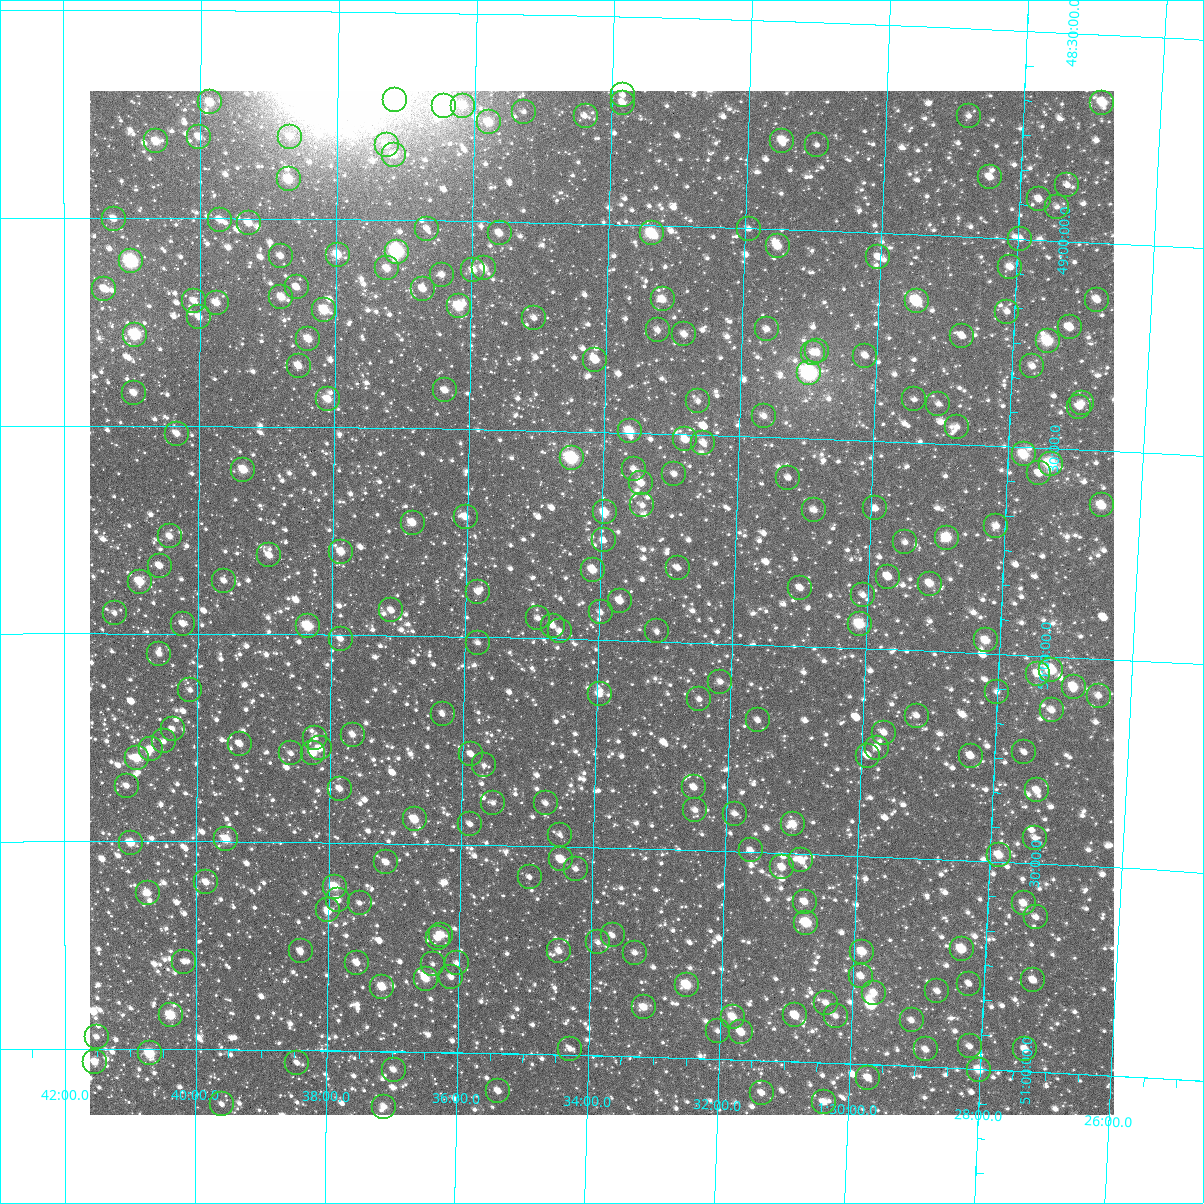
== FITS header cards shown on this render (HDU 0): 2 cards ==
NAXIS1  =                 1024
NAXIS2  =                 1024

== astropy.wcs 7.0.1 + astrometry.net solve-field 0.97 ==
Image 1024 x 1024 px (HDU 0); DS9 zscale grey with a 90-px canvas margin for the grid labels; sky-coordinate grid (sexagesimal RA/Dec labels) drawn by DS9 from the SOLVED WCS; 243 Tycho-2 reference stars matched to detected sources circled (green)
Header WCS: RA---TAN-SIP/DEC--TAN-SIP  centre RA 01:33:58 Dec +49:55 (23.49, +49.91 deg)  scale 8.66 arcsec/px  FOV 147.8' x 147.9'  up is +179 deg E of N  parity flipped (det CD > 0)
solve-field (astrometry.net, Tycho-2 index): VERIFIED the header's WCS against the Tycho-2 star catalogue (verified at 6 index scales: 6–243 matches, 0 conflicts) and refined it, rather than solving blind
Solved WCS: RA---TAN-SIP/DEC--TAN-SIP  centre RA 01:33:58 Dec +49:55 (23.49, +49.91 deg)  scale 8.66 arcsec/px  FOV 147.8' x 147.9'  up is +179 deg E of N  parity flipped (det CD > 0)
The solver's refit moves the header's centre by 0.28 arcsec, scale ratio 1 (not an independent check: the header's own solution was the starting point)
Tycho-2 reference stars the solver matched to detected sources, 243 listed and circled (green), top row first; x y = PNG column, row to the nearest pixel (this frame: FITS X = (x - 90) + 1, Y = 1024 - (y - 91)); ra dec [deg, ICRS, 3 dp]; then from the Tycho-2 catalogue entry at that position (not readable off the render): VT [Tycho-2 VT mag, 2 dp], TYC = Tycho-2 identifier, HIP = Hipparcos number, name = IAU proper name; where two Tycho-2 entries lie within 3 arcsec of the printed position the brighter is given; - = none
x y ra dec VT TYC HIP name
623 95 23.461 +48.688 11.32 3282-1096-1 - -
395 100 24.290 +48.712 8.85 3282-1298-1 7540 -
210 102 24.966 +48.722 9.28 3282-406-1 - -
623 103 23.461 +48.707 10.76 3282-748-1 - -
1102 103 21.714 +48.663 9.28 3269-378-1 - -
444 106 24.113 +48.723 6.35 3282-2270-1 7493 -
463 106 24.043 +48.722 10.25 3282-366-1 - -
524 112 23.820 +48.734 11.22 3282-62-1 - -
586 116 23.595 +48.741 10.97 3282-70-1 - -
969 116 22.198 +48.709 11.33 3269-779-1 - -
489 122 23.948 +48.761 9.53 3286-216-1 - -
199 137 25.006 +48.805 10.25 3286-516-1 - -
290 137 24.672 +48.803 10.81 3286-342-1 - -
156 141 25.161 +48.816 9.41 3286-288-1 - -
782 141 22.875 +48.787 9.71 3286-2289-1 - -
387 145 24.319 +48.819 10.41 3286-528-1 - -
817 145 22.747 +48.794 11.61 3286-2295-1 - -
394 155 24.291 +48.844 10.53 3286-87-1 - -
990 177 22.112 +48.855 10.35 3273-1336-1 - -
289 179 24.676 +48.905 9.03 3286-627-1 - -
1067 185 21.828 +48.866 11.22 3273-1293-1 - -
1039 199 21.929 +48.903 10.72 3273-858-1 - -
1057 207 21.861 +48.918 11.36 3273-1224-1 - -
114 219 25.315 +49.002 10.28 3287-1014-1 - -
220 220 24.926 +49.004 10.02 3286-2033-1 - -
249 223 24.820 +49.011 9.97 3286-1825-1 - -
427 229 24.167 +49.019 11.33 3286-1991-1 - -
749 229 22.987 +49.001 11.58 3286-1873-1 - -
500 233 23.900 +49.027 10.27 3286-1981-1 - -
652 233 23.342 +49.019 8.65 3286-1841-1 - -
1020 239 21.990 +49.000 10.68 3273-1213-1 - -
778 246 22.879 +49.040 9.50 3286-2132-1 - -
397 252 24.276 +49.076 7.62 3286-1551-1 7536 -
338 255 24.493 +49.085 9.48 3286-1765-1 - -
281 256 24.703 +49.089 10.51 3286-1669-1 - -
878 257 22.508 +49.058 11.01 3286-2221-1 - -
131 261 25.253 +49.104 7.46 3286-1823-1 7855 -
1010 267 22.022 +49.069 10.26 3273-988-1 - -
387 268 24.312 +49.117 9.82 3286-1795-1 - -
484 268 23.955 +49.112 9.99 3286-1593-1 - -
473 270 23.995 +49.117 10.14 3286-1567-1 - -
442 275 24.109 +49.130 11.06 3286-1968-1 - -
297 287 24.643 +49.165 10.31 3286-1631-1 - -
104 289 25.351 +49.171 10.20 3287-2072-1 - -
423 289 24.177 +49.164 10.56 3286-1315-1 - -
281 297 24.698 +49.189 9.75 3286-1335-1 - -
663 299 23.296 +49.177 10.04 3286-1440-1 - -
1097 300 21.697 +49.138 10.68 3273-816-1 - -
194 301 25.021 +49.199 10.86 3286-1465-1 - -
917 301 22.361 +49.161 8.69 3273-629-1 6945 -
217 303 24.937 +49.204 10.12 3286-2046-1 - -
459 306 24.046 +49.205 8.94 3286-1431-1 - -
324 310 24.540 +49.219 9.09 3286-1645-1 - -
1007 312 22.026 +49.176 10.85 3273-767-1 - -
199 317 25.001 +49.238 10.56 3286-1958-1 - -
534 318 23.767 +49.229 10.69 3286-1984-1 - -
1070 327 21.794 +49.207 10.20 3273-450-1 - -
767 329 22.909 +49.241 10.69 3286-2006-1 - -
658 330 23.311 +49.251 10.64 3286-1648-1 - -
684 334 23.212 +49.259 10.48 3286-1129-1 - -
135 335 25.235 +49.281 8.13 3286-1762-1 7850 -
962 336 22.189 +49.239 10.58 3273-1231-1 - -
308 339 24.598 +49.289 9.81 3286-1990-1 - -
1048 341 21.873 +49.242 8.82 3273-909-1 - -
817 351 22.722 +49.290 11.06 3286-2213-1 - -
813 353 22.736 +49.294 11.12 3286-2114-1 - -
865 356 22.542 +49.296 10.87 3286-2206-1 - -
595 360 23.537 +49.326 9.93 3286-1597-1 - -
299 366 24.632 +49.354 10.24 3286-1644-1 - -
1032 366 21.925 +49.305 10.78 3273-1275-1 - -
809 373 22.746 +49.343 6.99 3286-2270-1 7057 -
445 390 24.090 +49.408 10.44 3286-671-1 - -
134 393 25.241 +49.421 10.27 3286-897-1 - -
328 399 24.523 +49.433 9.88 3286-1907-1 - -
914 399 22.356 +49.397 11.41 3273-1182-1 - -
698 401 23.154 +49.419 10.82 3286-1600-1 - -
1082 403 21.736 +49.389 10.69 3273-1162-1 - -
938 404 22.265 +49.405 11.28 3273-82-1 - -
1079 407 21.744 +49.397 11.28 3273-1056-1 - -
764 416 22.909 +49.450 10.71 3286-847-1 - -
957 427 22.193 +49.459 10.96 3273-1241-1 - -
630 431 23.404 +49.496 9.10 3286-1547-1 - -
177 434 25.080 +49.519 10.52 3286-1415-1 - -
685 439 23.196 +49.512 9.99 3286-1660-1 - -
703 443 23.129 +49.519 10.84 3286-715-1 - -
1024 454 21.941 +49.518 9.07 3273-1038-1 - -
572 458 23.616 +49.564 8.00 3286-593-1 7335 -
1051 464 21.840 +49.538 8.31 3273-350-1 6787 -
634 469 23.384 +49.588 10.95 3286-1974-1 - -
243 470 24.833 +49.605 9.36 3286-1682-1 - -
1039 473 21.881 +49.562 10.66 3273-117-1 - -
674 474 23.234 +49.597 11.10 3286-1458-1 - -
788 478 22.810 +49.596 11.08 3286-2142-1 - -
641 483 23.357 +49.619 9.83 3286-227-1 - -
642 505 23.349 +49.674 11.18 3286-1840-1 - -
1102 505 21.644 +49.631 9.30 3273-573-1 - -
875 508 22.483 +49.663 10.86 3273-473-1 - -
814 510 22.710 +49.672 10.62 3286-2144-1 - -
605 512 23.489 +49.693 9.47 3286-2097-1 - -
466 517 24.005 +49.712 10.23 3286-687-1 7452 -
413 523 24.203 +49.728 10.02 3286-663-1 - -
996 526 22.030 +49.692 10.58 3273-1139-1 - -
170 536 25.106 +49.766 10.26 3286-422-1 - -
947 538 22.213 +49.726 9.19 3273-711-1 - -
604 540 23.489 +49.761 11.18 3286-1830-1 - -
905 542 22.367 +49.741 11.20 3273-191-1 - -
341 552 24.466 +49.800 9.81 3286-703-1 - -
269 555 24.734 +49.811 10.45 3286-851-1 - -
160 566 25.143 +49.837 10.68 3286-963-1 - -
678 568 23.211 +49.821 11.16 3286-2044-1 - -
593 570 23.527 +49.833 10.07 3286-350-1 - -
888 577 22.426 +49.825 10.17 3273-940-1 - -
224 581 24.902 +49.872 10.76 3286-853-1 - -
140 582 25.215 +49.875 10.02 3286-2300-1 7841 -
930 584 22.269 +49.838 9.84 3273-165-1 - -
800 588 22.752 +49.860 10.61 3286-2209-1 - -
478 592 23.953 +49.891 10.61 3286-1986-1 - -
863 595 22.516 +49.872 11.24 3286-2220-1 - -
620 601 23.423 +49.905 10.21 3286-1989-1 - -
391 610 24.276 +49.939 10.89 3286-705-1 - -
601 612 23.494 +49.934 11.21 3286-1625-1 - -
115 613 25.311 +49.951 11.11 3286-1079-1 - -
538 618 23.727 +49.952 11.02 3286-356-1 - -
183 624 25.055 +49.976 10.69 3286-707-1 - -
860 624 22.526 +49.942 8.89 3286-2196-1 7000 -
308 626 24.587 +49.980 8.74 3286-1039-1 7634 -
553 626 23.673 +49.968 10.79 3286-925-1 - -
560 631 23.645 +49.982 11.60 3286-1425-1 - -
657 631 23.283 +49.975 11.11 3286-128-1 - -
341 639 24.465 +50.009 10.86 3286-1169-1 - -
986 640 22.052 +49.969 9.68 3273-678-1 - -
478 643 23.951 +50.014 11.23 3286-721-1 - -
159 654 25.143 +50.048 10.65 3286-1433-1 - -
1051 670 21.802 +50.032 8.96 3273-1282-1 - -
1038 674 21.850 +50.043 10.24 3273-244-1 - -
720 682 23.038 +50.093 10.76 3286-1428-1 - -
1074 687 21.714 +50.070 9.75 3273-691-1 - -
190 690 25.028 +50.136 11.02 3286-1094-1 - -
997 692 22.001 +50.091 11.28 3273-423-1 - -
600 694 23.491 +50.131 10.48 3286-1134-1 - -
1099 696 21.619 +50.089 10.66 3273-1035-1 - -
699 699 23.116 +50.136 11.30 3286-1214-1 - -
1052 710 21.793 +50.129 10.69 3273-814-1 - -
443 714 24.078 +50.186 11.29 3286-712-1 - -
917 716 22.298 +50.157 10.90 3273-130-1 - -
758 720 22.894 +50.182 11.51 3286-595-1 - -
173 729 25.093 +50.230 11.20 3286-1042-1 - -
884 733 22.417 +50.201 10.79 3273-214-1 - -
353 735 24.415 +50.240 10.95 3286-1026-1 - -
315 738 24.556 +50.248 11.40 3286-322-1 - -
164 741 25.126 +50.260 11.48 3286-523-1 - -
240 744 24.840 +50.264 10.23 3286-926-1 - -
320 748 24.539 +50.274 10.47 3286-874-1 - -
877 748 22.442 +50.238 10.70 3273-696-1 - -
151 749 25.174 +50.278 10.17 3286-960-1 - -
1024 752 21.888 +50.234 11.34 3273-1045-1 - -
291 753 24.647 +50.286 11.12 3286-664-1 - -
313 753 24.564 +50.285 9.93 3286-1018-1 - -
471 754 23.969 +50.282 10.85 3286-421-1 - -
868 756 22.476 +50.258 10.66 3273-69-1 - -
971 756 22.089 +50.248 11.20 3273-792-1 - -
137 758 25.226 +50.300 9.41 3286-1424-1 - -
484 765 23.919 +50.308 11.71 3286-373-1 - -
127 786 25.264 +50.367 11.22 3286-22-1 - -
694 787 23.125 +50.349 10.61 3286-520-1 - -
340 789 24.462 +50.370 10.45 3286-142-1 - -
1037 790 21.834 +50.324 10.21 3273-263-1 - -
493 803 23.882 +50.398 11.75 3286-1360-1 - -
546 803 23.683 +50.396 11.13 3286-190-1 - -
695 810 23.119 +50.403 11.09 3286-950-1 - -
735 814 22.969 +50.409 11.10 3286-730-1 - -
415 819 24.177 +50.441 9.63 3286-1226-1 - -
470 824 23.967 +50.451 11.22 3286-40-1 - -
793 824 22.747 +50.430 10.08 3286-2169-1 - -
560 835 23.627 +50.471 12.25 3286-70-1 - -
1035 838 21.832 +50.438 10.85 3273-1222-1 - -
226 839 24.888 +50.494 9.33 3286-1296-1 - -
131 843 25.249 +50.504 9.55 3286-292-1 - -
751 850 22.904 +50.496 11.10 3286-1036-1 - -
999 855 21.966 +50.483 10.23 3273-222-2 - -
561 859 23.622 +50.530 9.86 3286-1072-1 - -
801 860 22.712 +50.516 10.40 3286-2131-1 - -
386 862 24.283 +50.545 10.67 3286-688-1 - -
782 867 22.784 +50.534 9.97 3286-686-1 - -
576 869 23.563 +50.553 11.27 3286-694-1 - -
530 877 23.738 +50.575 11.60 3286-79-1 - -
206 882 24.963 +50.598 10.27 3286-996-1 - -
335 887 24.476 +50.606 9.21 3286-716-1 - -
148 893 25.185 +50.624 10.20 3286-756-1 - -
338 900 24.462 +50.638 10.77 3290-444-1 - -
805 902 22.693 +50.615 10.18 3286-2149-1 - -
360 903 24.380 +50.645 11.52 3290-240-1 - -
1024 903 21.864 +50.596 10.12 3273-603-1 - -
328 910 24.499 +50.663 10.84 3290-408-1 - -
1036 917 21.814 +50.629 10.85 3277-823-1 - -
806 923 22.685 +50.666 8.75 3290-1572-1 7037 -
441 935 24.070 +50.718 10.02 3290-460-1 - -
613 935 23.418 +50.711 11.18 3290-202-1 - -
438 938 24.081 +50.727 10.72 3290-182-1 - -
598 942 23.473 +50.728 11.10 3290-434-1 - -
962 949 22.091 +50.713 9.26 3277-1203-1 - -
301 951 24.603 +50.761 10.69 3290-290-1 - -
559 951 23.620 +50.751 10.46 3290-356-1 - -
862 952 22.467 +50.730 9.66 3277-1281-1 - -
635 953 23.331 +50.751 11.17 3290-206-1 - -
184 962 25.046 +50.789 11.36 3290-42-1 - -
357 963 24.388 +50.788 10.60 3290-462-1 - -
457 963 24.007 +50.786 11.34 3290-388-1 - -
433 964 24.099 +50.789 11.62 3290-82-1 - -
861 976 22.469 +50.789 10.39 3277-1314-1 - -
451 977 24.028 +50.819 10.83 3290-10-1 - -
426 979 24.125 +50.824 9.93 3290-304-1 7495 -
1033 980 21.813 +50.780 10.55 3277-1202-1 - -
969 984 22.057 +50.796 11.46 3277-773-1 - -
687 985 23.131 +50.824 9.02 3290-216-1 7179 -
382 987 24.290 +50.845 9.70 3290-254-1 - -
937 991 22.176 +50.817 11.40 3277-892-1 - -
874 993 22.418 +50.827 10.46 3277-1219-1 - -
826 1003 22.598 +50.856 10.89 3290-1665-1 - -
644 1007 23.291 +50.881 10.05 3290-670-1 - -
171 1015 25.096 +50.918 8.98 3290-501-1 7801 -
795 1015 22.714 +50.888 10.28 3290-1661-1 - -
836 1016 22.559 +50.887 11.22 3290-1609-1 - -
733 1017 22.952 +50.897 9.64 3290-686-1 7126 -
912 1020 22.270 +50.890 10.72 3277-781-1 - -
718 1031 23.007 +50.933 11.33 3290-696-1 - -
741 1032 22.917 +50.934 9.88 3290-459-1 - -
97 1037 25.378 +50.970 10.81 3291-252-1 - -
970 1046 22.044 +50.946 10.91 3277-1240-1 - -
570 1049 23.569 +50.986 11.37 3290-369-1 - -
926 1049 22.211 +50.959 11.05 3277-1204-1 - -
1025 1049 21.832 +50.947 11.12 3277-901-1 - -
150 1053 25.175 +51.010 8.84 3290-609-1 7826 -
95 1062 25.384 +51.031 10.62 3291-742-1 - -
297 1063 24.611 +51.031 11.66 3290-543-1 - -
394 1070 24.242 +51.044 10.71 3290-532-1 - -
979 1070 22.004 +51.002 9.47 3277-716-1 6839 -
868 1078 22.427 +51.033 10.37 3277-1008-1 - -
498 1091 23.840 +51.091 10.57 3290-111-1 - -
762 1093 22.831 +51.078 10.78 3290-595-1 - -
824 1102 22.593 +51.095 11.29 3290-1631-1 - -
222 1104 24.898 +51.131 11.19 3290-199-1 - -
384 1107 24.276 +51.133 10.53 3290-247-1 - -